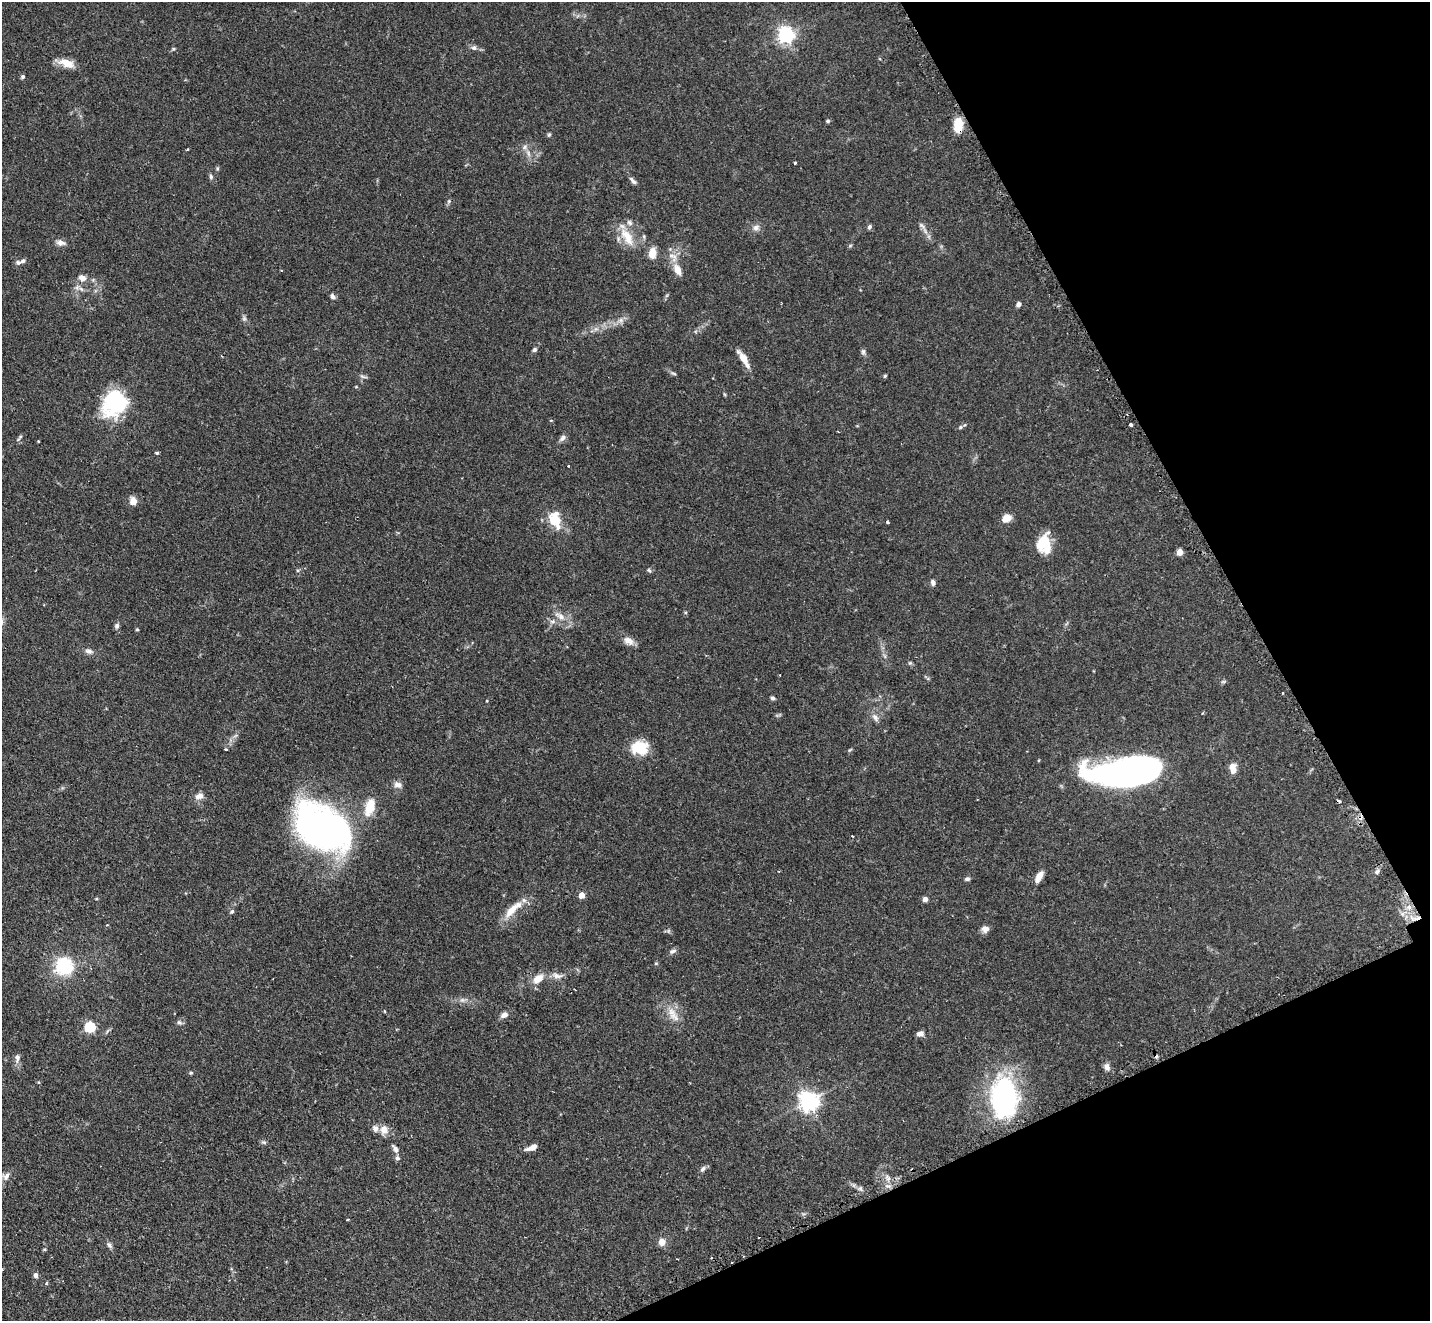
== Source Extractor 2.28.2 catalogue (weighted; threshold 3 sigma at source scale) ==
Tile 12 of 4 x 4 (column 4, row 3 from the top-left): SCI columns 4313-5740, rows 1627-2945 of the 5770 x 5755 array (HDU 1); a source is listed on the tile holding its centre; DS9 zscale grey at full resolution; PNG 1432 x 1323 px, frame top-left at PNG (2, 2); no overlay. Shown black and unused: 21% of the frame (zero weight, under 2 of 3 exposures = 3% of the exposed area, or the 3 px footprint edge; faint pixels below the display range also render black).
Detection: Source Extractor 2.28.2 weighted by HDU 2 'WHT'; one run over the whole footprint, this tile lists its part. Background 0.103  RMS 0.0054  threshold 0.0241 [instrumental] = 3 sigma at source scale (4.5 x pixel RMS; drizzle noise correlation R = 1.50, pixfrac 1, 0.05/0.05 arcsec/px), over >= 5 px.
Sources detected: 118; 1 too faint to see at this stretch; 3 inside a brighter object's white glare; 3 cosmic-ray / hot-pixel residue — not listed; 4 inside a brighter listed object's ellipse — not listed separately; the other 107 listed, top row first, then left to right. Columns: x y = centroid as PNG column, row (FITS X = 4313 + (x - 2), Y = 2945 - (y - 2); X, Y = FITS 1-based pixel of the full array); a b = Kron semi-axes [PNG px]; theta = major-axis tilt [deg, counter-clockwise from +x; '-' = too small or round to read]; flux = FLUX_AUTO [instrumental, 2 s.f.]
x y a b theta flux
786 35 6 6 - 170
474 48 8 6 -12 1.6
67 63 20 9 -18 6.3
22 77 5 4 - 0.86
828 121 5 4 - 0.84
958 125 13 8 86 12
549 134 5 5 - 0.69
524 147 6 6 - 1.4
187 149 3 2 - 0.51
528 153 7 4 -72 1.2
795 163 3 3 - 0.74
211 177 7 5 -76 1
633 180 12 5 -49 1.6
449 201 6 4 72 0.79
922 226 10 4 -48 1.5
756 227 10 7 33 2.2
869 227 6 5 - 1.1
627 237 29 12 -60 11
61 243 12 7 -6 2.4
850 246 6 4 20 0.6
652 253 13 9 86 5
18 262 7 6 - 1.3
677 270 12 8 -67 5.3
82 278 9 7 -30 3.2
332 296 7 5 -42 1.8
1018 304 6 5 - 1.7
621 320 7 6 - 1.6
596 329 7 4 -17 1.3
534 350 6 4 46 1.1
863 352 8 6 76 1.2
744 359 22 7 -62 5.8
674 374 8 3 -19 0.8
885 376 5 4 - 0.6
363 377 10 3 -15 0.97
724 394 6 3 -71 0.53
115 403 26 22 62 47
1131 425 3 3 - 1.2
960 427 5 5 - 0.81
562 438 10 6 57 1.7
38 441 3 2 - 0.39
157 453 4 3 - 0.94
568 466 3 3 - 0.94
133 502 5 5 - 8.6
1007 518 9 7 21 6
555 521 9 6 -55 16
887 522 3 3 - 0.74
1045 541 24 13 81 9.4
1180 552 5 4 - 7.9
649 570 7 4 -61 0.85
933 582 7 5 -75 1.5
561 617 11 8 -32 3.6
553 622 8 7 - 1.8
117 626 7 6 - 1.4
137 629 4 4 - 0.59
629 641 15 9 -34 3.5
89 651 10 6 -15 2
910 663 6 4 -42 0.73
773 698 5 4 - 1.1
875 717 12 7 -53 2.4
639 748 18 14 -1 14
226 749 3 2 - 0.93
850 750 7 3 37 0.6
1233 770 9 7 59 2.8
1120 775 55 25 -1 150
398 785 11 7 -15 2.5
199 796 12 8 21 3
370 807 23 11 73 10
322 828 56 36 -23 220
1377 872 8 5 40 1.3
1039 877 14 6 61 4.3
967 879 6 5 - 1.2
582 895 4 4 - 6.5
925 899 4 4 - 3.2
1409 907 6 6 - 2.7
511 910 28 9 48 8.2
232 912 6 4 47 0.83
107 925 4 3 - 0.51
985 929 9 7 16 2.6
673 951 10 6 28 1.5
64 966 11 10 - 39
556 976 13 7 -17 2.9
538 979 15 10 36 6.1
462 1000 7 4 18 1.2
504 1015 8 6 32 2.7
674 1017 18 9 -37 5
179 1022 8 5 -38 1.1
90 1027 5 5 - 43
920 1034 9 6 11 2.2
17 1057 10 7 88 2.2
1107 1067 10 7 -72 2.3
191 1073 5 4 - 0.64
39 1082 5 3 - 0.45
1004 1097 45 28 -88 80
809 1101 7 7 - 290
384 1130 11 9 89 4.2
264 1142 8 4 -9 0.93
532 1148 13 5 22 3.5
395 1149 11 5 -55 2
397 1158 6 6 - 1.1
703 1169 9 5 51 1.4
6 1176 10 7 59 2.6
347 1219 3 3 - 0.95
662 1242 8 7 - 3.7
109 1245 8 6 -61 1.4
677 1259 3 2 - 0.38
732 1262 2 2 - 0.48
35 1275 7 6 - 1.5
Overlapping masked pixels (flux is a lower limit): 2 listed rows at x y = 958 125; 732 1262